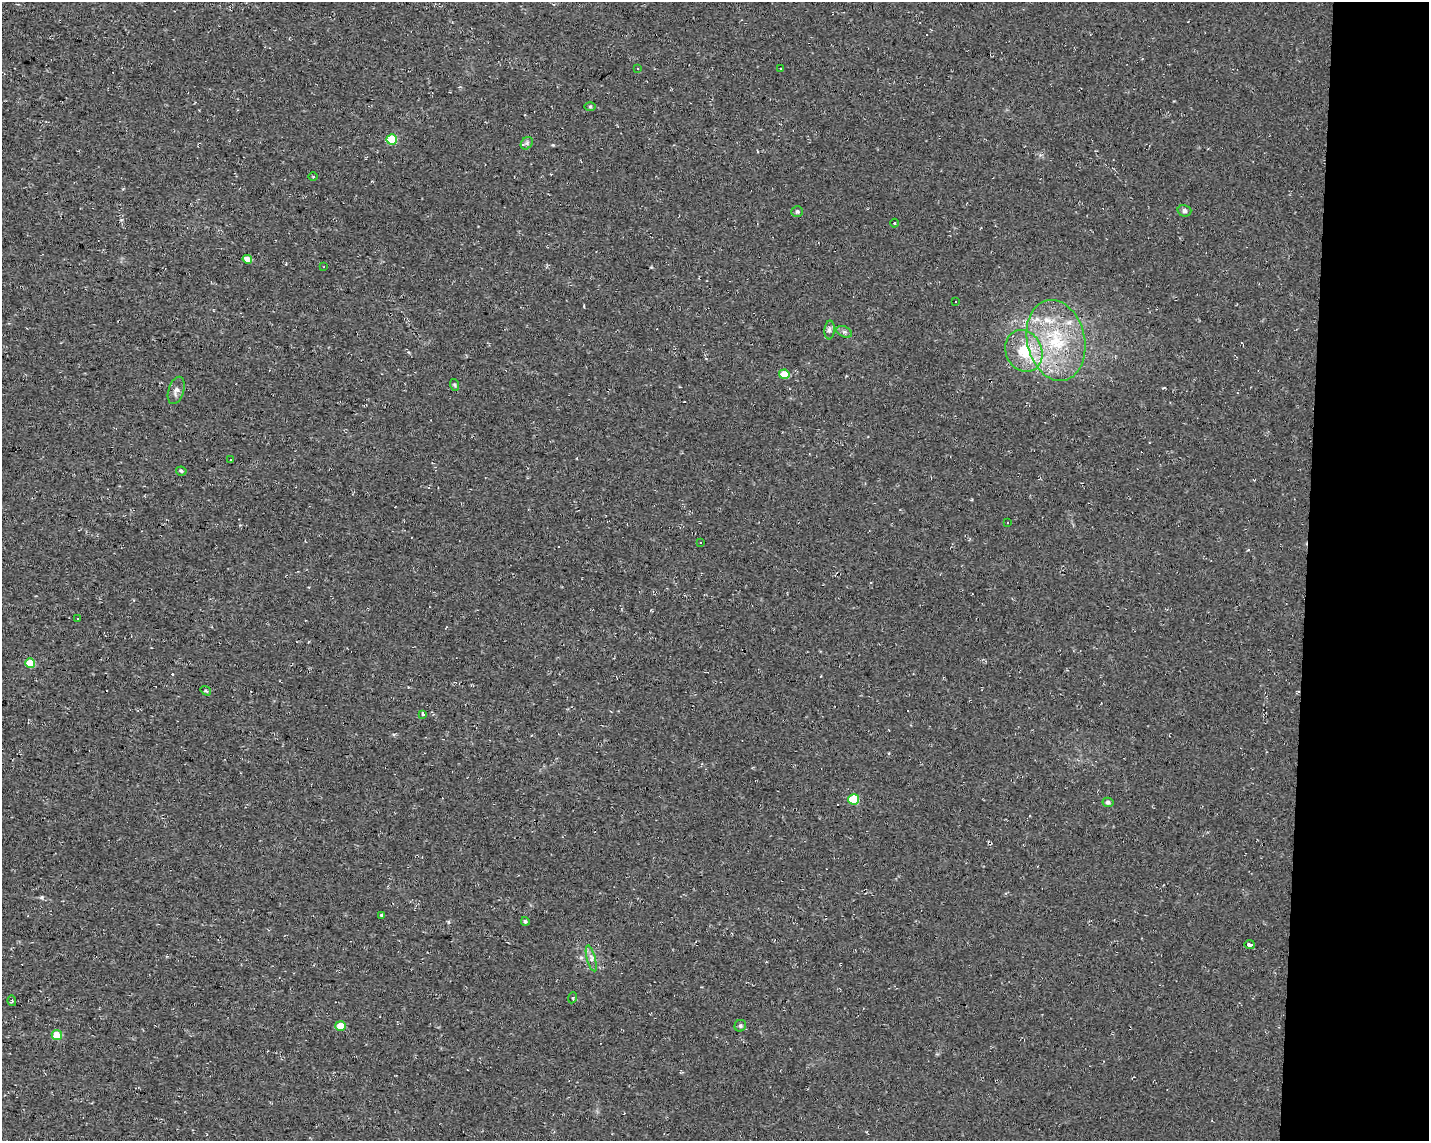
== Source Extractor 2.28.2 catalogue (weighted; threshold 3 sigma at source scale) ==
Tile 9 of 3 x 4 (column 3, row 3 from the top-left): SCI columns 3136-4562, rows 1141-2279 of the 4791 x 4560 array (HDU 1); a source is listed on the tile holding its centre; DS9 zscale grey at full resolution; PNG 1431 x 1143 px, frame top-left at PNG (2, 2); each listed source drawn as its Kron ellipse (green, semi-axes under 4 px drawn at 4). Shown black and unused: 9% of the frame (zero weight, under 2 of 3 exposures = <1% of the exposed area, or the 3 px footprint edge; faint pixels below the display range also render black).
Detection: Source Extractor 2.28.2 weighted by HDU 2 'WHT'; one run over the whole footprint, this tile lists its part. Background 0.012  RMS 0.008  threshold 0.0358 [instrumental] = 3 sigma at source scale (4.5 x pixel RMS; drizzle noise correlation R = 1.50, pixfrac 1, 0.0396/0.0396 arcsec/px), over >= 5 px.
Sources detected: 46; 6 cosmic-ray / hot-pixel residue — neither listed nor drawn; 2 inside a brighter listed object's ellipse — not listed separately; the other 38 listed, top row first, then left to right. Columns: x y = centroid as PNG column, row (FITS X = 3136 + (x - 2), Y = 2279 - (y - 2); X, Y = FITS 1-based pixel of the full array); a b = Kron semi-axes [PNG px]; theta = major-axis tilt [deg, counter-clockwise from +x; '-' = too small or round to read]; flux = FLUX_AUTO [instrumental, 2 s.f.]
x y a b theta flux
638 68 3 2 - 1.4
781 68 3 2 - 0.87
590 106 6 4 0 0.95
392 139 5 5 - 30
527 143 7 5 47 1.9
313 177 5 3 - 0.72
1184 211 7 5 -16 2.3
797 212 6 5 - 1.5
895 223 4 3 - 0.81
247 259 5 4 - 9.2
324 266 2 2 - 0.57
955 301 3 2 - 0.89
830 330 9 5 86 2.3
844 332 8 5 -24 2.1
1056 340 41 29 -77 68
1024 351 21 18 -65 27
784 374 5 4 - 14
455 385 6 3 -71 1
176 390 14 7 72 3.8
230 460 3 3 - 2.8
181 471 5 4 - 1.3
1008 522 2 2 - 0.63
700 542 3 3 - 1.9
78 619 3 2 - 0.86
30 663 5 4 - 17
206 691 6 3 -35 1.1
423 714 3 3 - 3.1
854 799 5 5 - 33
1108 802 5 4 - 1.9
382 915 3 3 - 4.8
525 921 4 4 - 1.3
1250 945 5 3 - 22
591 958 13 4 -74 2.9
572 998 5 3 - 1.1
12 1001 5 4 - 1.1
341 1026 5 5 - 11
740 1026 6 5 - 1.8
57 1035 5 4 - 14